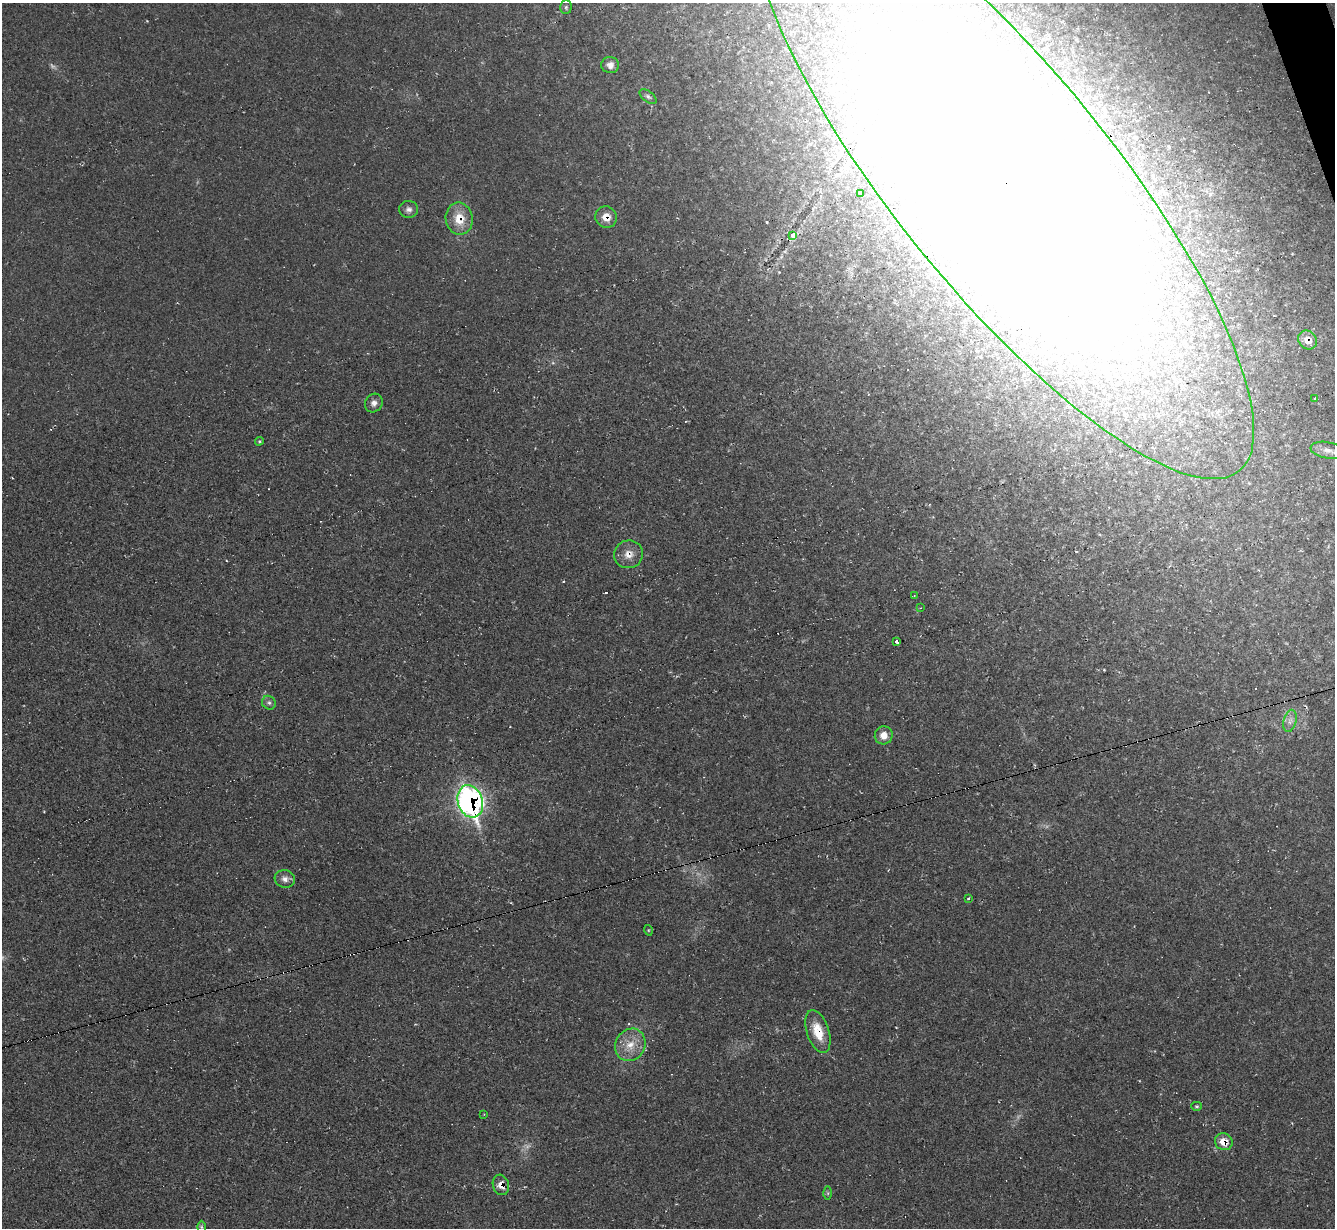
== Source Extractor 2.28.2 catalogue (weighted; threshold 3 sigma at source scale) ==
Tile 10 of 4 x 4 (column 2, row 3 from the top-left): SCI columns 1337-2669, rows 1496-2721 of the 5336 x 5318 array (HDU 1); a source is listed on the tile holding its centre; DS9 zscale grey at full resolution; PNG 1337 x 1230 px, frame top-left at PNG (2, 3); each listed source drawn as its Kron ellipse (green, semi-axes under 4 px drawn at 4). Shown black and unused: <1% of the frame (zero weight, under 2 of 3 exposures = <1% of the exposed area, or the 3 px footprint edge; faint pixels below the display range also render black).
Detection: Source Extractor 2.28.2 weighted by HDU 2 'WHT'; one run over the whole footprint, this tile lists its part. Background 0.0503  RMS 0.0068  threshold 0.0305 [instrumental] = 3 sigma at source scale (4.5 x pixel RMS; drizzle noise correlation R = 1.50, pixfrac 1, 0.05/0.05 arcsec/px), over >= 5 px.
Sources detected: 47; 4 too faint to see at this stretch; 5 inside a brighter object's white glare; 5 cosmic-ray / hot-pixel residue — neither listed nor drawn; the other 33 listed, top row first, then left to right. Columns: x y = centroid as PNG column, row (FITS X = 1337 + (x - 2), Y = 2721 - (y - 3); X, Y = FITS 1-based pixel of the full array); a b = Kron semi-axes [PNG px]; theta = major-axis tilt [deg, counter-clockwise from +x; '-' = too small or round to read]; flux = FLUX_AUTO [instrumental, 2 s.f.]
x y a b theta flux
566 7 7 5 89 1.1
610 65 9 8 - 3.7
648 96 10 5 -37 1.7
1004 181 373 109 -51 3200
860 193 3 2 - 0.79
409 209 9 8 - 2.9
606 217 11 10 - 7.5
459 219 16 13 -81 14
793 236 4 3 - 6.4
1307 340 10 8 -50 7.9
1315 398 3 3 - 3.3
374 403 10 8 52 3.5
259 441 4 4 - 0.85
1327 450 17 8 -11 5.2
629 554 14 14 - 7.7
915 595 3 2 - 0.76
920 608 4 3 - 0.7
897 641 3 3 - 4.6
269 703 7 6 - 2
1290 721 11 6 74 3.4
884 735 9 9 - 6.3
470 801 16 12 -70 250
285 879 10 9 - 3.6
968 898 3 2 - 0.69
648 930 5 3 - 0.64
818 1032 22 11 -71 16
630 1045 17 14 60 12
1197 1106 5 4 - 1.1
484 1114 3 3 - 0.45
1224 1142 9 8 - 9
501 1185 10 8 -73 5.9
828 1193 6 4 -89 0.94
201 1227 6 4 -89 1
Overlapping masked pixels (flux is a lower limit): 9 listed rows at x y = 1004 181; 606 217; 459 219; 1307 340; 629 554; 470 801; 818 1032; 1224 1142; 501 1185
Isophote crosses this tile's border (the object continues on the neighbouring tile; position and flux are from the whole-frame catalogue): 2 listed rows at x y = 1004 181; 1327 450